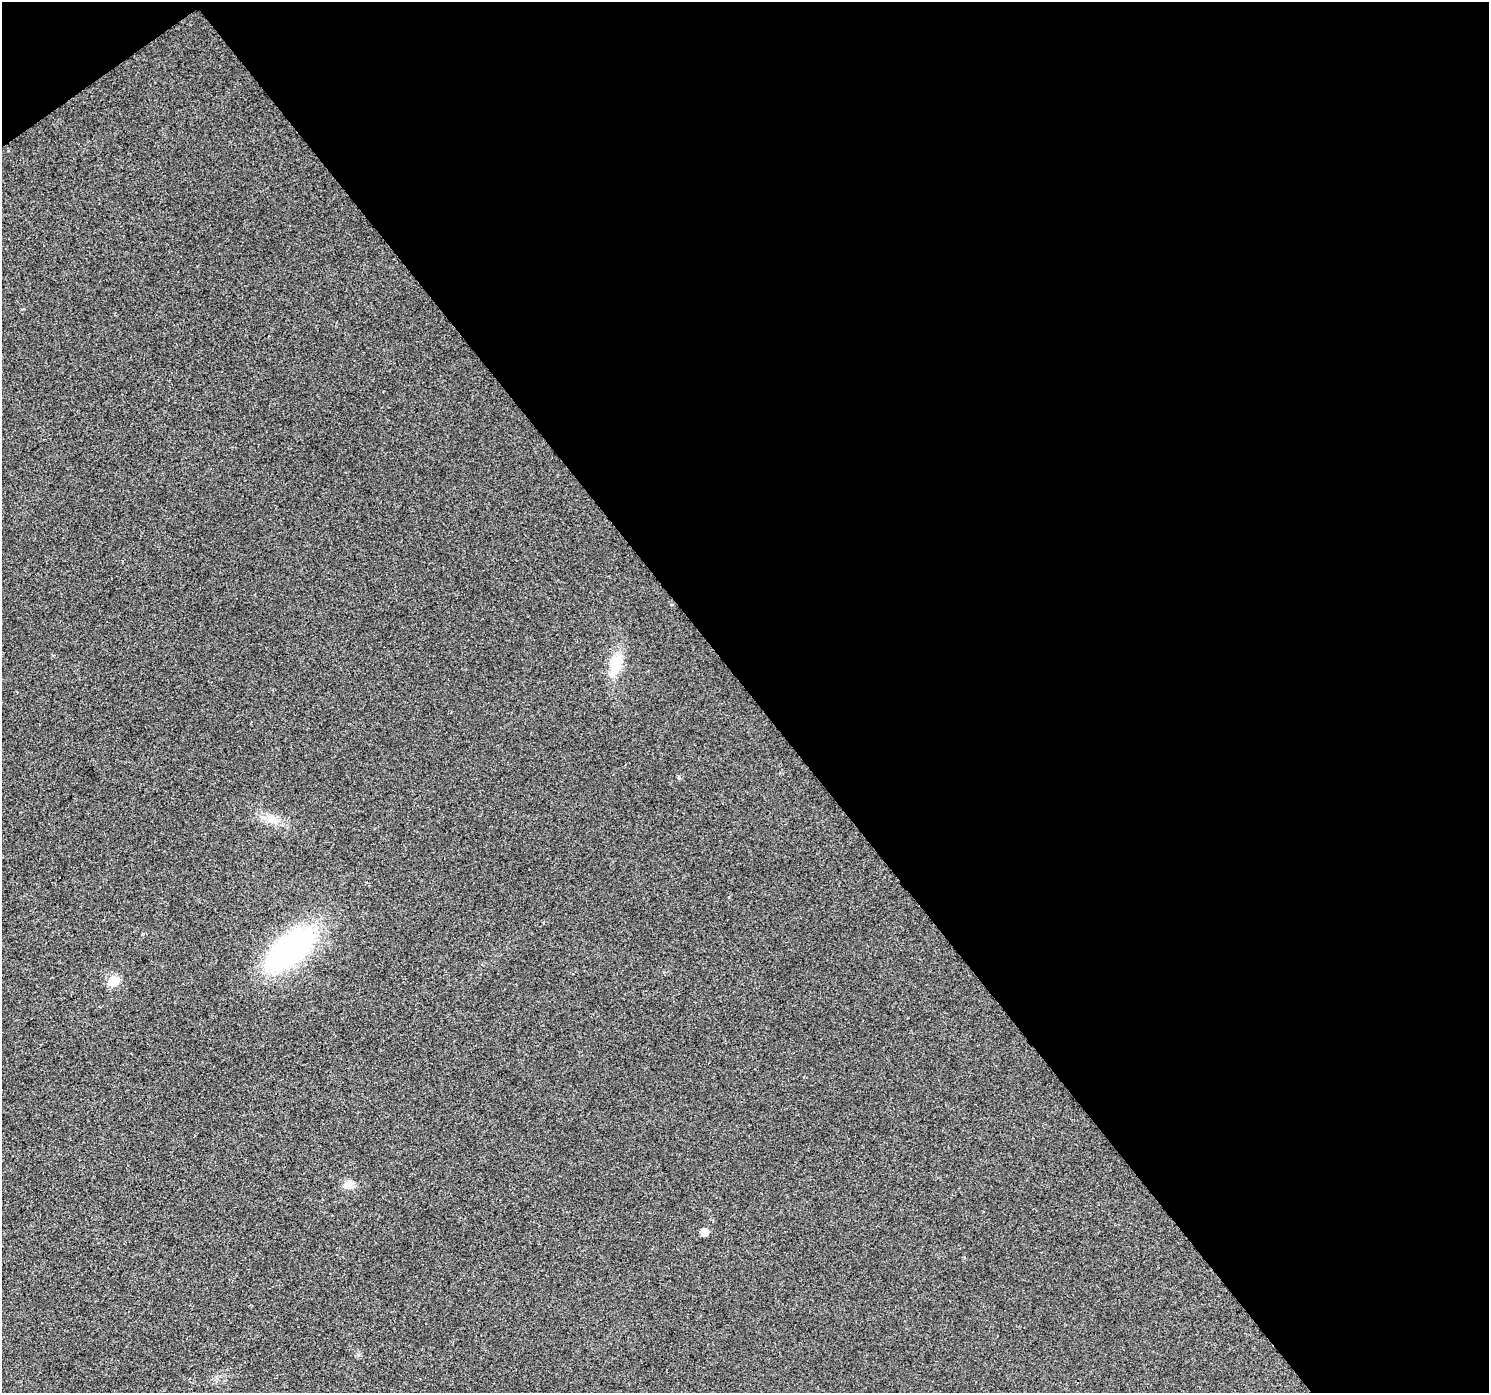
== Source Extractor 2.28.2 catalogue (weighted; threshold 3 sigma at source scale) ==
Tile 2 of 2 x 2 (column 2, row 1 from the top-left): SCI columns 1489-2975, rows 1484-2874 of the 2975 x 2948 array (HDU 1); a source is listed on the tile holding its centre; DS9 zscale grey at full resolution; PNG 1491 x 1395 px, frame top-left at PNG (2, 2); no overlay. Shown black and unused: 50% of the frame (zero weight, under 2 of 3 exposures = <1% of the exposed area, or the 3 px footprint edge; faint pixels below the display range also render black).
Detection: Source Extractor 2.28.2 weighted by HDU 2 'WHT'; one run over the whole footprint, this tile lists its part. Background 0.0331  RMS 0.0084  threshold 0.0379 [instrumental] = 3 sigma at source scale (4.5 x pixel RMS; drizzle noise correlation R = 1.50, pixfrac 1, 0.0396/0.0396 arcsec/px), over >= 5 px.
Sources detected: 8; all 8 listed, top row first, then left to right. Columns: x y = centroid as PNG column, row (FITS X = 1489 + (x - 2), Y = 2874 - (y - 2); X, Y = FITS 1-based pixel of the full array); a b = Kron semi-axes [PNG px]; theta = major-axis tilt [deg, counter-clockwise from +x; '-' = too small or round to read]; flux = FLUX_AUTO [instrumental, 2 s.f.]
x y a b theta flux
616 664 31 14 74 21
679 778 5 3 - 0.94
272 820 14 10 9 8.3
143 934 5 4 - 0.86
290 949 41 20 40 220
114 981 6 6 - 40
348 1185 13 9 30 6.6
704 1232 6 5 - 10